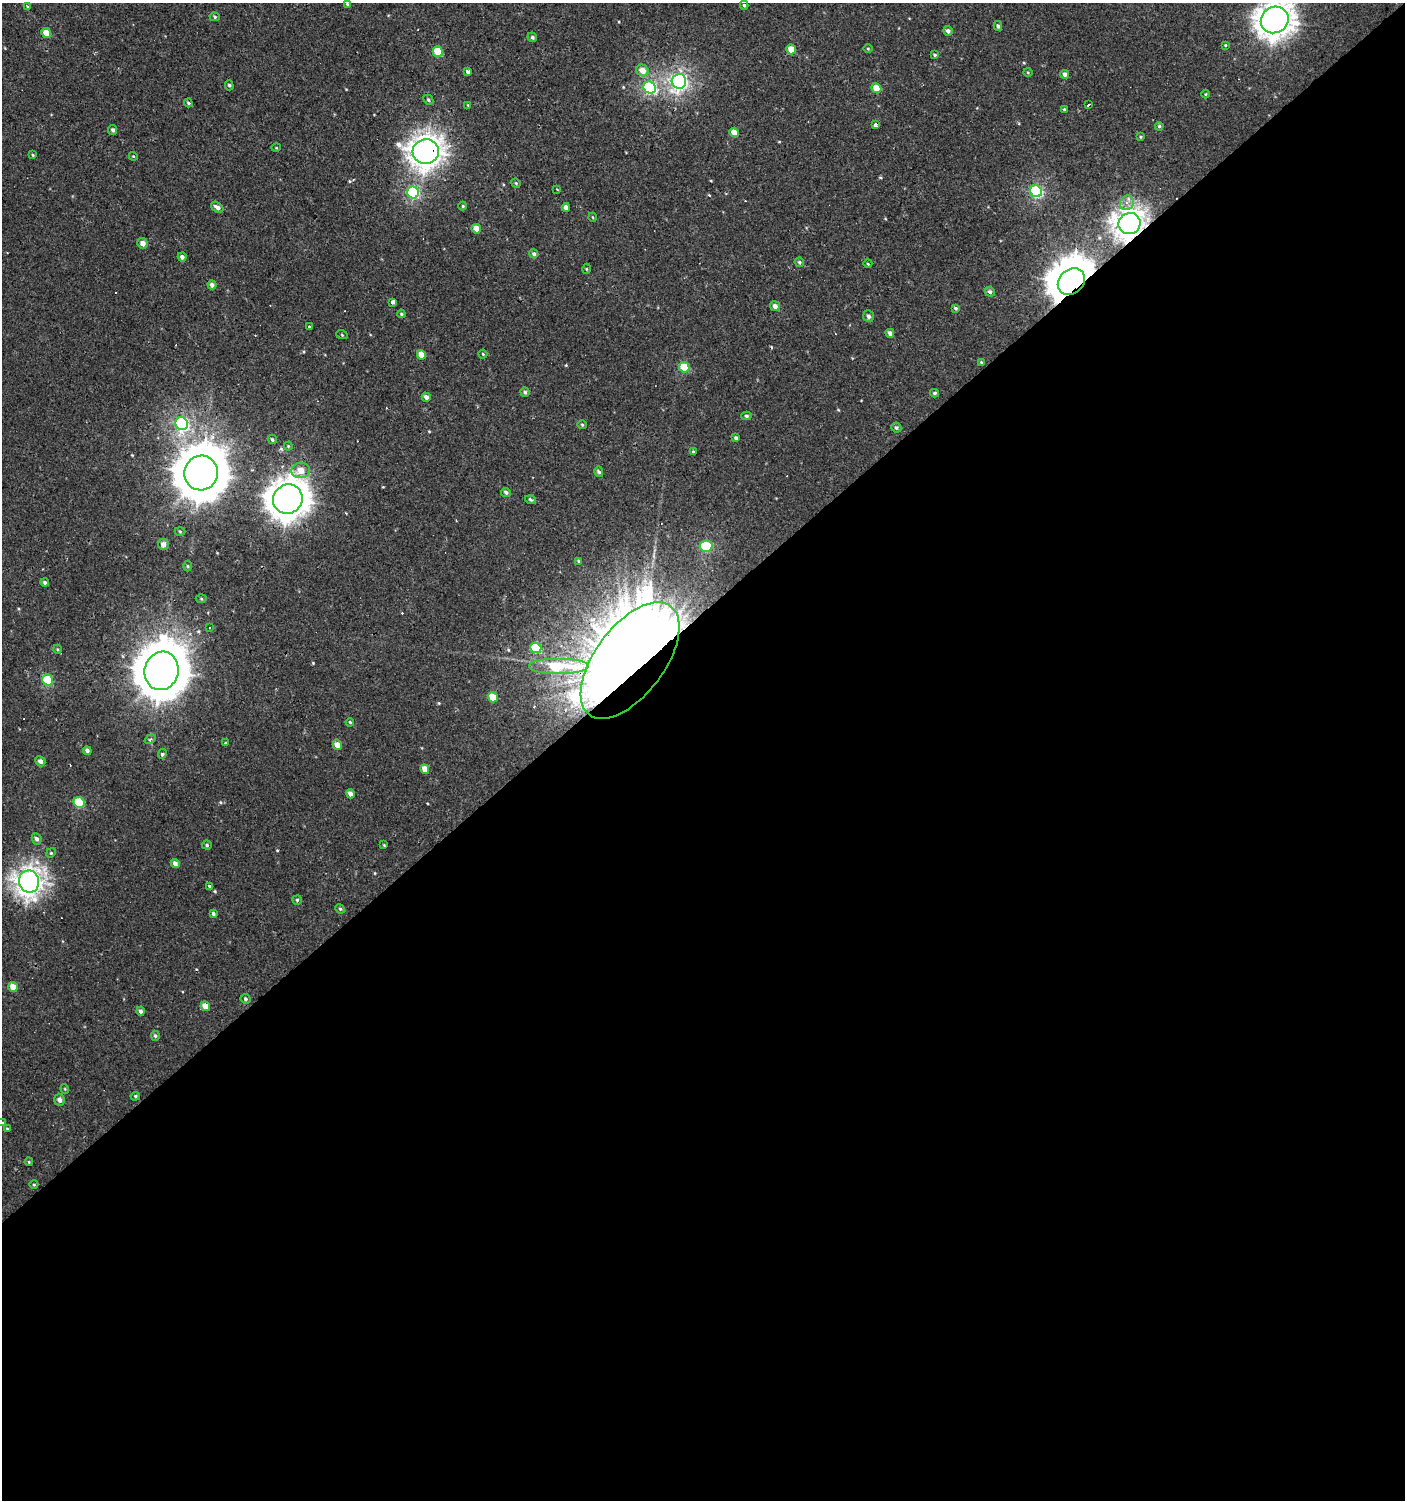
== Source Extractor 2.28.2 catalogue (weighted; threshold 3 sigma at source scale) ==
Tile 15 of 4 x 4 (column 3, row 4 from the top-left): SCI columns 3007-4409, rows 1-1498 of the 5947 x 5993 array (HDU 1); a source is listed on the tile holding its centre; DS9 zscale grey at full resolution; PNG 1407 x 1502 px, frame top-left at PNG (2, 3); each listed source drawn as its Kron ellipse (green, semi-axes under 4 px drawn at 4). Shown black and unused: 59% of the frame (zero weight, under 2 of 3 exposures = <1% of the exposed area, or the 3 px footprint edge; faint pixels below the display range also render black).
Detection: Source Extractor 2.28.2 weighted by HDU 2 'WHT'; one run over the whole footprint, this tile lists its part. Background 7.41e-04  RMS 0.0043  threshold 0.0193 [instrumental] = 3 sigma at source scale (4.5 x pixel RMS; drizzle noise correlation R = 1.50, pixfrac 1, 0.0396/0.0396 arcsec/px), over >= 5 px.
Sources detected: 143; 10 cosmic-ray / hot-pixel residue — neither listed nor drawn; the other 133 listed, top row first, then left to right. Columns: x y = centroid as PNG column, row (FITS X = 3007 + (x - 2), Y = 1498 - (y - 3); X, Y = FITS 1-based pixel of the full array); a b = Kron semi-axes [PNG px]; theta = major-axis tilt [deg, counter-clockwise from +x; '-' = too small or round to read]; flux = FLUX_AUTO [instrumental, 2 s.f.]
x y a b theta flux
347 4 4 4 - 0.49
744 5 4 3 - 0.63
28 7 3 3 - 2.2
215 17 5 4 - 0.61
1275 20 14 13 - 440
998 26 5 3 - 0.75
948 31 5 4 - 1.3
46 33 5 4 - 4
532 37 5 4 - 0.79
1225 45 3 3 - 0.36
791 49 5 4 - 6
868 49 5 3 - 0.36
438 52 5 5 - 11
935 55 4 3 - 0.43
642 70 6 5 - 4.2
468 71 3 3 - 25
1028 72 5 3 - 0.4
1065 74 4 4 - 1.5
679 81 7 7 - 100
229 85 5 4 - 0.66
650 88 6 6 - 48
876 88 5 5 - 5.3
1206 94 4 3 - 0.35
428 100 5 4 - 0.63
188 103 4 3 - 0.56
1089 104 3 3 - 1.4
468 105 4 4 - 0.38
1064 109 4 3 - 0.5
875 125 4 3 - 11
1159 126 4 4 - 0.56
113 130 5 4 - 1.1
734 132 5 4 - 4.6
1141 137 4 3 - 0.45
276 148 5 3 - 0.36
426 151 13 12 - 340
33 155 4 3 - 0.45
133 156 4 3 - 0.35
516 183 5 4 - 0.47
557 189 4 3 - 0.51
1036 191 6 5 - 45
413 192 6 5 - 39
1127 203 7 6 - 2.2
463 206 4 4 - 0.45
217 207 7 4 -36 1.9
566 207 4 4 - 2
592 217 4 3 - 0.34
1130 224 11 10 - 310
476 229 5 4 - 3.4
143 243 5 5 - 2.7
534 254 5 4 - 0.84
182 257 4 4 - 1.3
799 262 5 4 - 0.67
868 264 4 3 - 0.41
586 269 5 3 - 0.43
1071 281 15 12 43 970
212 285 4 4 - 1.6
990 292 5 4 - 1.1
392 302 3 3 - 13
775 306 5 4 - 1.8
955 308 4 4 - 0.74
401 314 4 3 - 0.54
868 316 6 5 - 1.1
309 327 3 3 - 1.4
890 333 4 4 - 1.5
342 335 6 3 -19 0.39
483 354 4 4 - 0.51
421 355 5 4 - 4.3
981 362 4 3 - 0.64
684 367 5 5 - 12
525 392 5 4 - 0.89
934 393 4 3 - 0.67
426 397 4 4 - 1.6
746 416 5 4 - 0.78
182 423 7 6 - 57
582 425 4 4 - 0.48
896 427 5 4 - 0.81
736 438 4 3 - 0.91
272 439 5 4 - 0.68
288 446 4 4 - 0.45
693 451 3 3 - 0.39
301 470 9 8 - 5.2
599 472 5 4 - 0.94
201 473 17 16 - 1700
506 492 5 4 - 0.95
288 499 15 14 - 630
530 500 6 4 -19 0.76
180 532 5 3 - 0.44
163 544 5 5 - 2.3
706 546 6 5 - 20
578 561 3 3 - 0.45
187 566 5 3 - 0.43
45 583 4 3 - 1
201 599 5 3 - 0.45
209 628 3 2 - 0.58
536 648 6 5 - 15
57 649 4 3 - 0.43
630 661 68 34 53 2000
558 667 30 8 0 25
162 671 19 17 75 1800
47 680 6 5 - 20
493 697 5 5 - 7
350 722 4 3 - 0.45
150 739 6 3 35 0.59
226 743 3 3 - 6.6
337 745 5 4 - 2.5
87 751 4 4 - 1.3
162 754 5 4 - 0.87
40 761 5 5 - 1.6
425 769 5 4 - 3.8
350 794 4 4 - 2.1
79 802 6 5 - 17
37 839 6 4 -64 1.3
207 845 5 4 - 0.68
384 845 3 3 - 0.33
51 853 5 4 - 0.47
175 863 5 4 - 1.6
29 881 11 10 - 240
210 886 4 3 - 4.5
297 900 5 4 - 0.63
340 909 5 4 - 0.61
213 913 4 4 - 0.8
13 987 5 4 - 4.2
245 999 5 4 - 0.75
205 1006 5 4 - 4
140 1011 4 4 - 1.1
155 1036 5 4 - 0.64
65 1089 5 3 - 0.34
135 1096 5 4 - 0.56
59 1100 6 5 - 1.6
2 1123 3 3 - 2
7 1129 3 3 - 0.38
29 1162 4 3 - 0.45
34 1185 4 3 - 0.37
Overlapping masked pixels (flux is a lower limit): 3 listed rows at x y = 1130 224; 1071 281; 630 661
Isophote crosses this tile's border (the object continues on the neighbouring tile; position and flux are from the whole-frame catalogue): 2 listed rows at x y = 1275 20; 2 1123